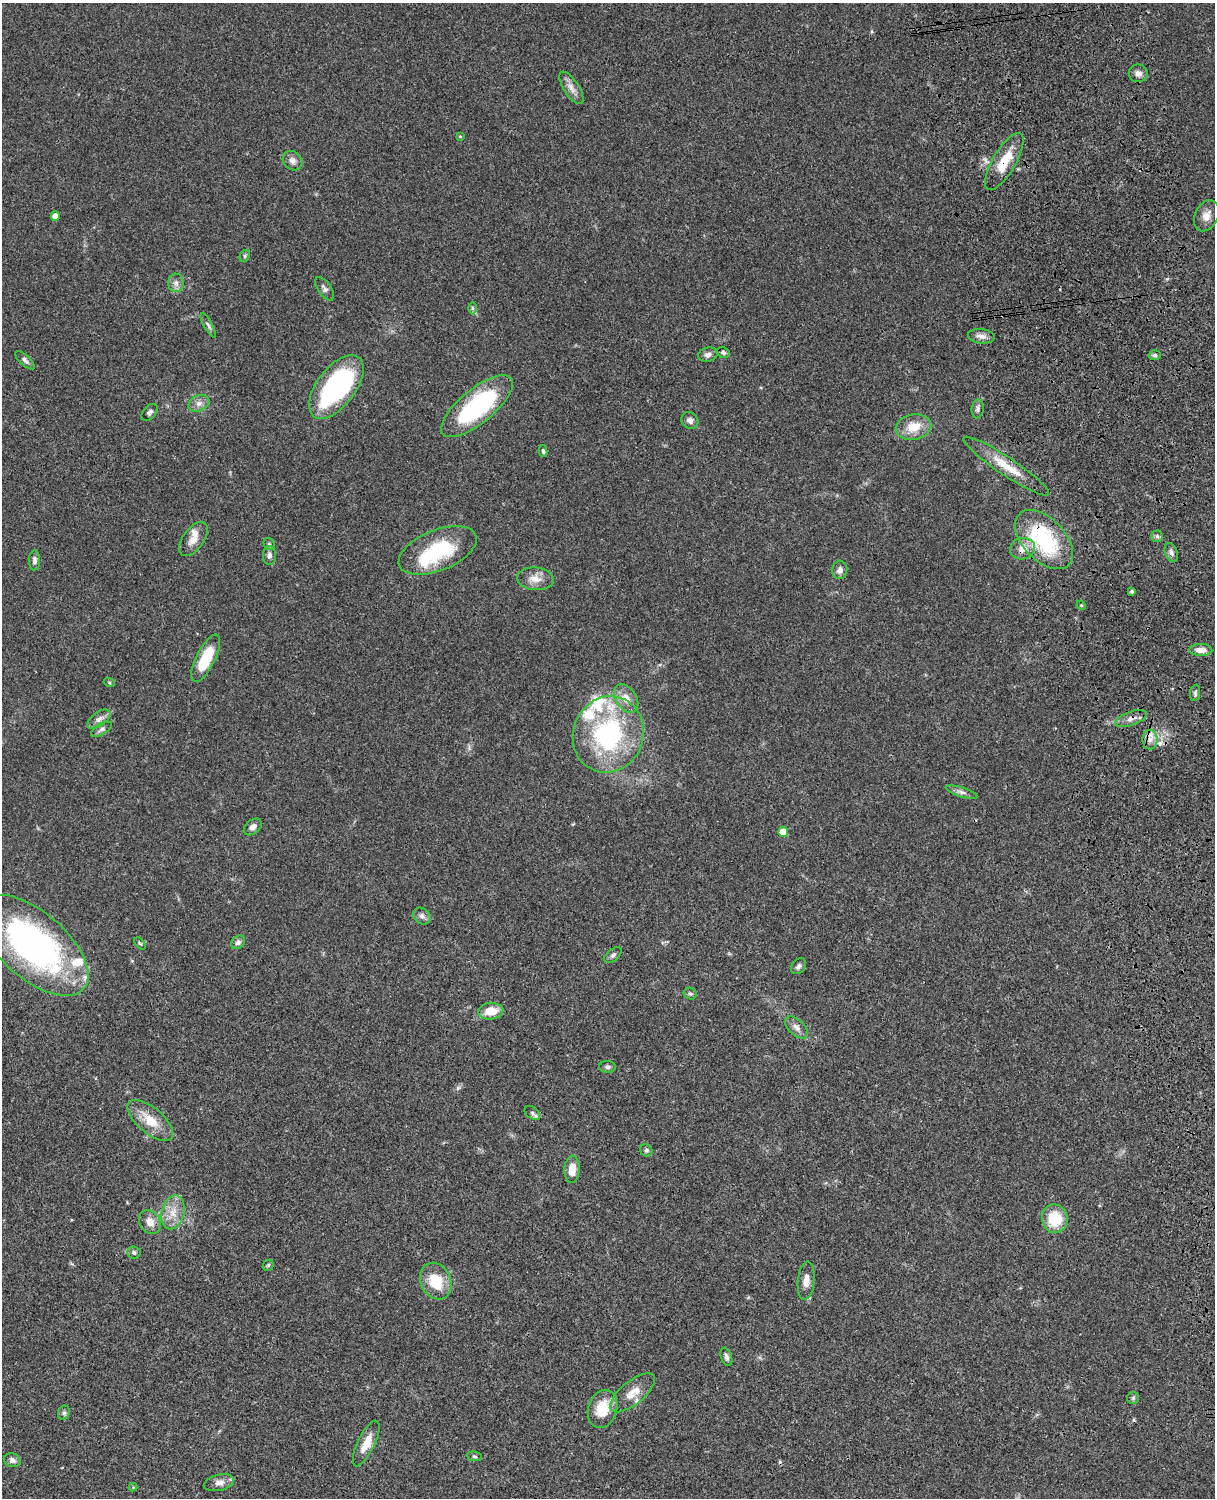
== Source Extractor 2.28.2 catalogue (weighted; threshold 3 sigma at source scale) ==
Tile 6 of 4 x 3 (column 2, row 2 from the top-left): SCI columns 1333-2545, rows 1772-3267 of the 5088 x 4925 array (HDU 1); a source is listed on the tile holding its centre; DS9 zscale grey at full resolution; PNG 1217 x 1500 px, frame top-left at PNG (2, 3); each listed source drawn as its Kron ellipse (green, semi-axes under 4 px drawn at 4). Shown black and unused: <1% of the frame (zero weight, under 3 of 4 exposures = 6% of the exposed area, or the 3 px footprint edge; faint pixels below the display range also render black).
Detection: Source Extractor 2.28.2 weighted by HDU 2 'WHT'; one run over the whole footprint, this tile lists its part. Background 0.0765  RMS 0.0057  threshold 0.0258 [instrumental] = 3 sigma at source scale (4.5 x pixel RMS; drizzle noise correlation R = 1.50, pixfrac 1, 0.05/0.05 arcsec/px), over >= 5 px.
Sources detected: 91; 1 inside a brighter object's white glare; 1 cosmic-ray / hot-pixel residue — neither listed nor drawn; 6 inside a brighter listed object's ellipse — not listed separately; the other 83 listed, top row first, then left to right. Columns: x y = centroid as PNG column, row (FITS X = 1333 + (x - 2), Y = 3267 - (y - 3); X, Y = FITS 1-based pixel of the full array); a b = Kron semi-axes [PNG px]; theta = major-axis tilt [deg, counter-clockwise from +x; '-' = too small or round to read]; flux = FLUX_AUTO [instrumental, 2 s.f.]
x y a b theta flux
1138 73 9 9 - 2.8
571 88 19 7 -57 4.2
460 136 4 3 - 0.49
292 161 11 9 -44 3
1004 162 32 11 60 14
55 216 4 4 - 4.5
1206 216 16 11 64 5
245 256 6 4 62 0.91
176 283 9 8 - 2.6
324 289 13 6 -55 2.2
472 308 6 4 -89 0.92
208 325 13 4 -61 1.4
981 336 13 7 -6 3.1
723 352 6 5 - 1.2
708 355 9 7 15 2.3
1155 355 6 5 - 1.1
25 360 12 5 -43 1.7
336 387 37 19 53 91
199 403 11 7 28 3.1
477 406 44 17 39 68
978 409 10 6 83 1.7
149 412 10 6 48 1.7
690 420 9 8 - 2.4
914 427 18 12 9 11
543 451 6 3 -76 0.92
1006 466 51 9 -34 14
1157 536 5 5 - 1.1
193 539 19 10 53 5.9
1044 540 35 21 -45 51
269 544 6 5 - 1.1
1023 549 13 10 13 5.7
438 550 41 20 22 38
1171 552 10 6 -68 2
269 555 9 6 89 2.2
34 560 10 5 88 1.9
840 570 9 7 84 2.4
535 579 18 11 -4 6.2
1132 591 4 4 - 1.1
1081 605 5 4 - 0.58
1201 650 11 6 -1 4.3
206 658 26 9 63 22
109 682 5 3 - 0.67
1195 693 8 5 81 1.2
626 698 16 10 -57 5.8
1131 718 16 7 18 3.5
99 719 13 6 36 2.7
101 729 11 5 30 1.8
608 734 39 35 69 83
1150 740 10 7 90 3.6
962 792 16 4 -17 2.2
253 827 10 7 40 2.8
783 832 5 5 - 8.7
422 916 9 7 -39 2.1
238 942 7 6 - 1.9
140 943 7 4 -44 0.8
33 945 67 33 -41 160
613 955 10 6 41 1.6
799 966 9 6 49 1.8
690 994 7 5 -21 1.1
491 1011 12 8 4 9.5
796 1027 14 7 -42 3.2
607 1067 8 5 -2 1.4
532 1113 8 5 -38 1.4
150 1120 28 13 -40 12
646 1150 6 5 - 1.2
572 1169 13 7 87 7.6
173 1212 17 11 76 7.9
1055 1219 14 13 - 20
150 1222 13 10 -57 5.5
134 1252 6 6 - 1.6
268 1265 6 5 - 0.8
436 1281 19 15 -64 17
806 1281 19 8 84 4.7
726 1357 9 5 -72 1.8
633 1393 27 11 39 8.3
1133 1398 6 6 - 1.1
603 1409 19 14 72 14
64 1413 7 5 69 1.2
366 1443 25 8 64 8.4
474 1456 8 5 -7 1
12 1460 8 6 -23 2.1
219 1483 15 8 13 3.9
133 1487 4 4 - 0.51
Overlapping masked pixels (flux is a lower limit): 4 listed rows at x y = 1004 162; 1006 466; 1044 540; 1131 718